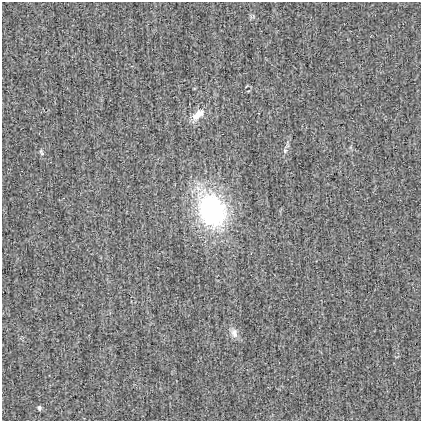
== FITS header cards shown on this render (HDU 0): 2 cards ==
NAXIS1  =                  419
NAXIS2  =                  419

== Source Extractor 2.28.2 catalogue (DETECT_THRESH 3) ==
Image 419 x 419 px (HDU 0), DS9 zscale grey, 1 PNG px = 1 image px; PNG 423 x 423 px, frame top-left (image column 1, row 419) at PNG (2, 2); no overlay
Background -0.0014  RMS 0.031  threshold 0.0917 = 3 sigma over >= 5 px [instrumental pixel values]
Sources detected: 6; all 6 listed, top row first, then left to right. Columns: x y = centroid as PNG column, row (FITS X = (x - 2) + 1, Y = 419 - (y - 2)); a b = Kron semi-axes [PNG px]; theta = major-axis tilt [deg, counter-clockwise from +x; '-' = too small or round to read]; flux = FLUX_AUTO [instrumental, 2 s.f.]
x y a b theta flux
198 114 19 9 42 28
285 151 6 5 - 4.4
41 152 9 5 -65 4.4
211 210 30 22 -67 410
234 333 12 8 -73 14
39 408 6 4 -76 4.2